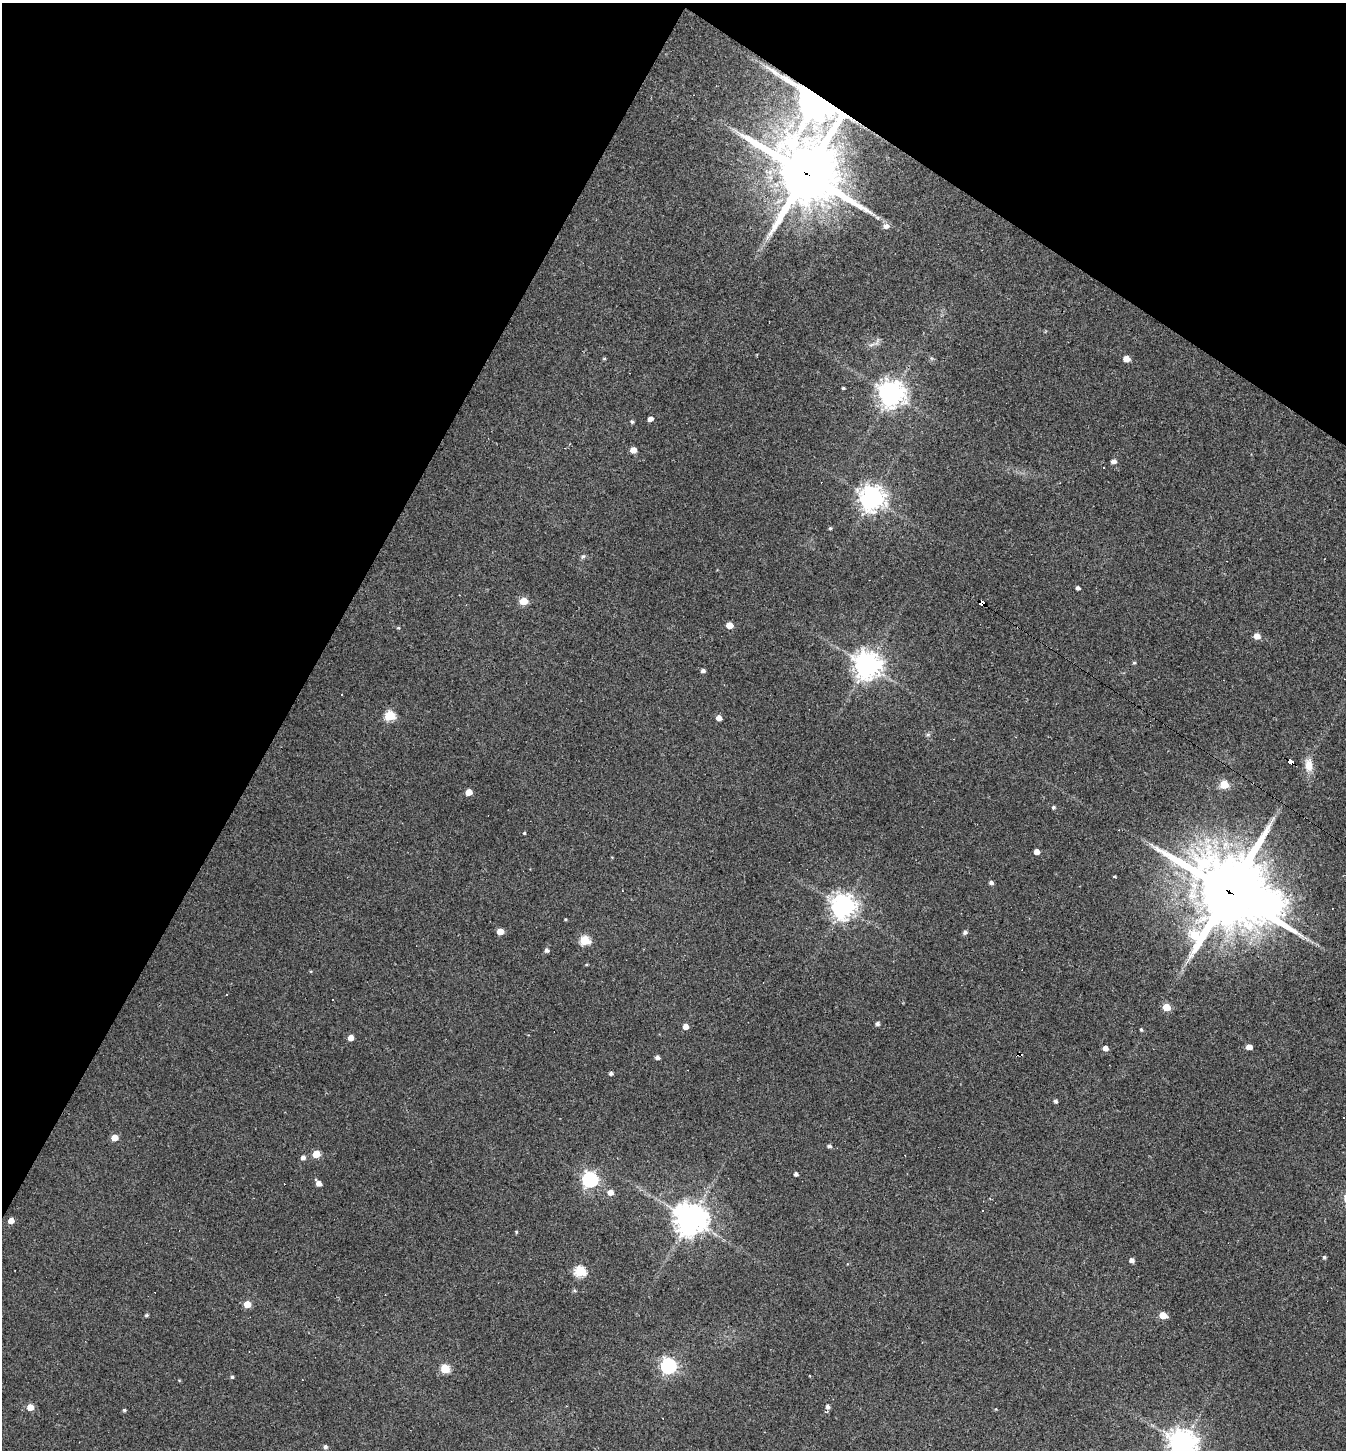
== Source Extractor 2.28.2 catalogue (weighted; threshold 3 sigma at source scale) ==
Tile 2 of 4 x 4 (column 2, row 1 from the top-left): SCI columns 1488-2831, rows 4347-5794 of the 5802 x 5794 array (HDU 1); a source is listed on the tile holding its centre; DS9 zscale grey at full resolution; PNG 1348 x 1452 px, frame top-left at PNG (2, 3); no overlay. Shown black and unused: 29% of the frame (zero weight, under 2 of 3 exposures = <1% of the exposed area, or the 3 px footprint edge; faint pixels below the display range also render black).
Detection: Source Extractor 2.28.2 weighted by HDU 2 'WHT'; one run over the whole footprint, this tile lists its part. Background 0.06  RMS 0.0065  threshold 0.0294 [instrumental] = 3 sigma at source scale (4.5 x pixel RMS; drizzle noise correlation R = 1.50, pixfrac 1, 0.05/0.05 arcsec/px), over >= 5 px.
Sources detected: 91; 7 cosmic-ray / hot-pixel residue — not listed; the other 84 listed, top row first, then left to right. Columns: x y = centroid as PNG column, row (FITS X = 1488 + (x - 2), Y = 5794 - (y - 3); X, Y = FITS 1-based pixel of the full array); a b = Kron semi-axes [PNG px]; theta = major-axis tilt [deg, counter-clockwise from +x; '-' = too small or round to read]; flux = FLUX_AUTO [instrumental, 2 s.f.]
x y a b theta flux
818 99 14 9 -36 2200
806 173 23 20 -45 4700
886 226 7 6 - 3.4
877 341 13 3 69 1.5
604 359 5 3 - 0.66
1126 359 5 4 - 8
843 388 3 3 - 0.88
891 394 9 8 - 670
650 419 4 4 - 3.9
632 422 5 4 - 1.1
633 450 5 5 - 6.2
1113 461 5 4 - 2.7
871 498 8 8 - 600
830 528 4 4 - 0.97
583 556 6 5 - 1.2
1078 588 4 4 - 2
524 601 5 5 - 17
982 602 5 4 - 140
729 625 5 4 - 8.8
398 628 4 4 - 0.73
1257 636 5 5 - 6.7
1134 663 5 4 - 0.92
867 665 9 8 - 770
703 671 5 4 - 1.9
341 694 3 2 - 0.55
389 716 6 5 - 43
719 718 5 4 - 4.3
928 734 6 4 1 1.1
1291 761 6 3 -32 85
1309 765 18 10 -87 8.2
1224 784 5 5 - 29
469 792 5 4 - 8.3
1053 807 4 4 - 1.3
524 833 3 3 - 0.78
1037 852 4 4 - 5
1114 876 4 3 - 2.7
991 883 5 4 - 1.8
1229 892 26 25 - 6200
1273 905 11 9 -80 490
843 906 8 8 - 670
565 919 3 3 - 0.68
500 932 5 4 - 8.4
965 932 5 5 - 1.9
585 940 5 5 - 36
547 950 5 4 - 2.1
226 995 3 3 - 5.3
333 1000 3 2 - 0.75
1166 1007 5 5 - 16
877 1023 4 4 - 2
685 1026 5 4 - 5.9
1141 1030 5 3 - 0.9
350 1038 5 4 - 5.3
1249 1047 5 4 - 5.8
1105 1048 4 4 - 5
657 1057 4 4 - 2.4
611 1073 4 4 - 1.8
1056 1101 4 3 - 1.8
114 1138 5 5 - 8.2
829 1146 5 4 - 1.6
316 1154 5 5 - 16
303 1157 5 5 - 2.7
796 1174 4 4 - 1.9
590 1180 6 6 - 190
318 1183 6 4 -51 4.6
610 1192 5 5 - 5.5
690 1219 10 10 - 1100
11 1221 5 4 - 5.9
516 1232 4 3 - 0.68
1324 1257 4 4 - 1.2
1131 1260 5 4 - 3.3
580 1271 6 5 - 55
574 1290 5 5 - 1.1
247 1304 5 5 - 11
146 1315 4 4 - 1.1
1163 1315 5 5 - 13
668 1366 6 6 - 200
445 1369 5 5 - 28
232 1377 4 4 - 1.1
179 1380 4 3 - 0.57
30 1407 5 5 - 9.7
828 1407 5 5 - 2.1
124 1410 4 4 - 1.2
1182 1443 9 9 - 730
325 1447 4 4 - 1.9
Overlapping masked pixels (flux is a lower limit): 5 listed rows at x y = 818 99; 806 173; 982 602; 1291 761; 1229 892
Isophote crosses this tile's border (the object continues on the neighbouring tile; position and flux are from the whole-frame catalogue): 1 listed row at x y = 1182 1443